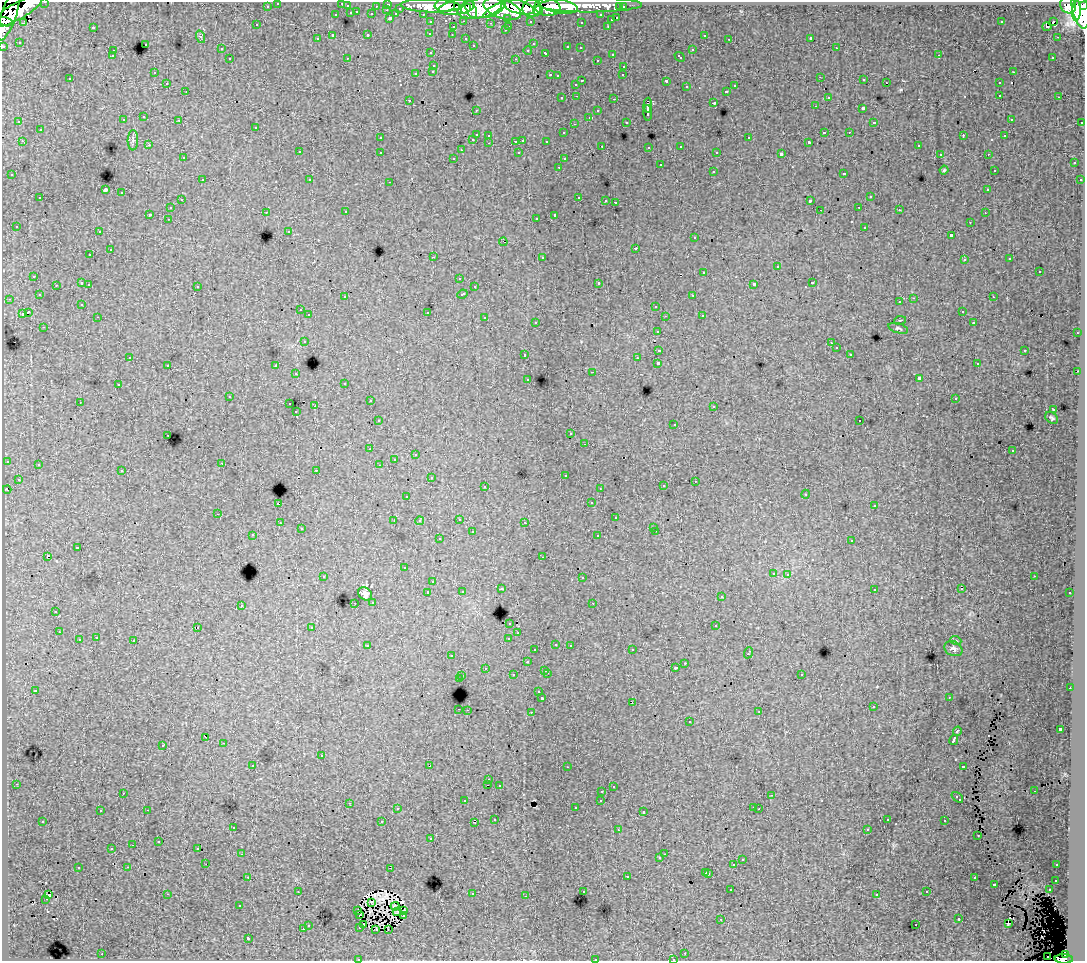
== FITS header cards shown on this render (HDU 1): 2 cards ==
NAXIS1  =                 1083
NAXIS2  =                  959

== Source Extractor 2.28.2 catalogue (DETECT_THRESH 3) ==
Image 1083 x 959 px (HDU 1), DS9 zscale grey, 1 PNG px = 1 image px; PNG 1087 x 963 px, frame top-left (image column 1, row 959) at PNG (2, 2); each listed source drawn as its Kron ellipse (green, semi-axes under 4 px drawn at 4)
Background 148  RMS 1.1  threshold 3.29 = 3 sigma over >= 5 px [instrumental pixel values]
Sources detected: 509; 4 with non-positive FLUX_AUTO (blend fragments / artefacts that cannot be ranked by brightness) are neither listed nor drawn; of the other 505, the 500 brightest by FLUX_AUTO listed and drawn (5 fainter detections omitted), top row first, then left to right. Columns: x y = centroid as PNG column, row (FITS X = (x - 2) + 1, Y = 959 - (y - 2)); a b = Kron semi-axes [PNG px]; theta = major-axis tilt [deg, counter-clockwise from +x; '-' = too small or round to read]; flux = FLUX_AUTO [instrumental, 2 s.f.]
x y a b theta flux
45 2 3 2 - 2800
278 3 3 3 - 1400
342 3 3 2 - 150
388 4 3 3 - 3400
445 5 10 6 5 140000
590 5 52 7 0 130000
1068 5 9 8 - 85000
267 6 3 3 - 1300
347 6 3 3 - 780
376 6 3 2 - 1000
430 6 29 6 -2 220000
558 6 20 7 -10 160000
1084 6 4 3 - 54000
457 7 17 7 9 230000
518 7 16 6 -16 250000
547 7 13 9 -8 220000
620 7 3 3 - 1300
623 7 3 3 - 1600
400 8 3 3 - 730
471 8 11 5 -67 99000
480 8 22 10 12 400000
532 8 9 8 - 170000
466 9 5 4 - 71000
502 9 19 9 -20 500000
387 10 3 2 - 170
494 10 13 4 31 110000
1080 10 19 8 -77 360000
17 11 29 8 30 290000
538 11 5 4 - 65000
1076 11 10 4 88 130000
357 12 3 2 - 250
351 13 3 3 - 710
372 14 3 3 - 950
396 14 4 3 - 700
423 14 3 2 - 1600
9 15 26 7 71 280000
336 15 3 3 - 290
601 15 3 3 - 1500
390 18 3 3 - 760
508 18 3 3 - 820
617 18 3 3 - 330
611 20 3 3 - 440
464 21 3 2 - 290
530 21 3 3 - 1100
6 22 7 4 -16 100000
431 22 3 3 - 2100
581 22 2 2 - 65
1001 22 3 2 - 58
1054 22 4 3 - 2400
23 23 3 3 - 210
491 23 3 2 - 110
257 25 3 3 - 190
509 26 3 2 - 290
608 26 3 3 - 210
93 27 3 2 - 560
453 27 3 3 - 300
1047 27 4 2 - 70
505 30 3 3 - 180
430 34 3 3 - 170
368 35 3 3 - 370
452 35 2 2 - 75
704 35 3 3 - 320
333 36 3 3 - 1100
201 37 6 4 -72 130
1057 37 2 2 - 210
466 38 3 3 - 460
811 38 3 3 - 18000
317 39 3 3 - 180
729 39 2 2 - 56
19 42 3 2 - 97
145 44 3 3 - 340
533 44 4 3 - 70
473 45 2 2 - 49
3 46 3 3 - 3700
568 47 3 3 - 250
580 48 3 2 - 160
836 48 3 2 - 210
221 49 3 3 - 140
528 50 4 3 - 56
692 50 3 3 - 400
113 51 3 2 - 150
431 53 3 3 - 260
546 53 3 3 - 280
612 54 3 3 - 290
939 55 2 2 - 74
112 56 3 2 - 140
680 57 5 3 - 260
1053 57 3 2 - 150
347 58 2 2 - 54
230 59 3 3 - 320
516 59 3 2 - 460
597 60 3 2 - 160
434 65 3 3 - 190
624 66 3 3 - 240
433 71 3 3 - 180
1013 72 3 2 - 290
154 73 3 3 - 240
416 73 3 3 - 410
550 75 3 2 - 470
623 75 3 2 - 110
557 76 3 3 - 100
820 77 3 2 - 81
70 79 3 3 - 160
864 80 3 2 - 120
582 81 3 2 - 570
666 81 3 3 - 830
886 82 2 2 - 52
167 83 3 3 - 150
999 83 3 3 - 340
576 84 3 3 - 270
735 86 3 3 - 320
687 87 3 3 - 220
186 91 3 2 - 77
726 91 3 3 - 260
1000 95 3 2 - 240
577 96 3 2 - 220
828 97 3 3 - 220
1059 97 3 2 - 190
562 98 3 3 - 230
614 99 3 2 - 440
409 100 3 2 - 220
714 103 3 3 - 800
648 105 7 3 87 1700
815 106 3 2 - 150
863 108 3 3 - 1100
476 110 3 2 - 86
598 111 3 3 - 280
648 113 8 3 -87 2200
144 117 3 3 - 190
589 117 3 2 - 160
1011 119 2 2 - 55
123 120 3 3 - 210
179 120 3 2 - 190
19 122 4 3 - 120
626 122 3 2 - 88
874 122 3 2 - 73
1082 122 3 3 - 660
574 124 3 2 - 72
256 127 3 2 - 100
40 130 3 3 - 320
824 132 4 2 - 730
849 132 3 2 - 77
564 133 3 3 - 170
476 134 3 3 - 980
489 135 3 3 - 260
963 136 4 2 - 270
1005 136 3 3 - 190
380 138 3 2 - 180
749 138 3 3 - 340
473 139 3 2 - 410
133 140 10 5 88 210
523 140 3 3 - 840
22 141 3 3 - 280
515 141 2 2 - 51
546 141 3 2 - 110
809 142 3 3 - 110
489 143 3 2 - 230
149 145 3 3 - 150
602 146 3 2 - 72
681 146 3 3 - 210
918 146 3 2 - 140
649 147 3 2 - 80
461 150 3 2 - 95
299 152 3 3 - 390
380 152 3 3 - 350
717 152 3 2 - 130
519 153 3 3 - 220
781 154 4 3 - 1900
940 154 3 2 - 140
988 154 3 2 - 130
183 158 3 2 - 130
454 158 3 2 - 100
564 159 3 3 - 100
1074 163 3 3 - 240
660 165 3 3 - 560
559 167 3 2 - 180
944 170 4 4 - 100
994 170 2 2 - 61
713 171 3 3 - 350
844 173 3 3 - 430
12 175 3 3 - 170
202 180 3 2 - 330
310 180 3 2 - 120
1080 180 3 3 - 170
390 182 3 2 - 290
105 190 4 3 - 6900
988 190 3 3 - 180
122 193 3 3 - 440
579 197 3 2 - 370
870 197 3 3 - 420
40 198 3 3 - 320
181 200 3 2 - 210
606 200 3 2 - 140
810 201 3 3 - 940
615 202 3 2 - 590
859 207 3 2 - 91
170 208 3 3 - 280
820 210 2 2 - 52
899 210 3 2 - 100
266 212 3 2 - 180
346 212 3 2 - 160
985 213 2 2 - 55
150 214 3 3 - 750
555 215 4 3 - 1900
536 218 3 3 - 220
168 219 3 2 - 210
970 222 3 2 - 120
16 226 3 3 - 120
865 227 3 3 - 440
289 231 3 3 - 170
99 232 3 2 - 250
951 235 3 3 - 1100
695 238 3 3 - 230
503 242 4 2 - 130
636 248 3 3 - 550
110 250 3 3 - 600
90 255 3 3 - 150
433 257 3 2 - 740
542 257 3 3 - 490
1010 259 3 3 - 220
964 260 3 3 - 180
777 267 3 3 - 790
1039 271 3 3 - 570
704 272 3 3 - 380
34 276 3 3 - 140
459 278 3 3 - 110
82 283 3 3 - 640
599 283 3 3 - 1900
812 283 3 3 - 430
89 284 3 2 - 280
754 284 4 3 - 1500
56 285 3 3 - 180
197 286 3 3 - 280
474 287 3 3 - 170
462 294 5 3 - 300
39 295 3 3 - 190
693 295 3 2 - 160
345 297 3 2 - 120
993 297 3 2 - 140
914 298 3 2 - 450
9 299 3 2 - 120
900 302 3 3 - 170
82 304 3 3 - 120
656 306 3 3 - 330
300 310 3 2 - 110
962 311 3 2 - 160
28 312 4 3 - 1700
427 312 3 3 - 660
22 314 4 3 - 480
309 315 3 3 - 290
702 315 3 2 - 270
665 316 3 2 - 66
98 317 3 2 - 200
485 318 3 3 - 370
900 320 6 2 12 66
536 322 3 2 - 91
974 323 3 3 - 96
44 327 3 2 - 220
898 328 10 5 -16 160
657 331 3 3 - 130
1077 333 3 2 - 220
304 341 3 3 - 270
831 343 3 2 - 64
836 348 3 3 - 200
659 350 4 3 - 1100
1025 350 3 3 - 350
850 354 3 2 - 200
525 355 3 3 - 310
130 357 3 3 - 150
637 358 3 2 - 130
658 363 4 3 - 2400
977 364 3 2 - 88
168 365 3 2 - 260
276 366 3 3 - 410
1078 371 2 2 - 330
593 372 3 2 - 550
296 374 3 3 - 340
919 378 4 3 - 2200
528 379 3 2 - 170
345 383 3 3 - 250
118 385 3 2 - 250
229 397 3 2 - 98
955 399 3 3 - 150
370 401 3 2 - 210
80 402 3 2 - 75
290 404 3 2 - 280
315 406 2 2 - 620
714 406 3 3 - 220
1053 409 3 2 - 56
296 412 3 2 - 120
1052 418 7 5 -40 160
378 421 3 3 - 280
860 421 2 2 - 55
674 424 3 2 - 41
571 434 3 3 - 280
168 435 3 2 - 160
585 444 3 2 - 150
370 449 3 2 - 150
1012 451 3 3 - 170
415 455 3 3 - 57
394 459 3 3 - 68
7 461 3 3 - 400
222 463 3 2 - 210
38 465 3 3 - 300
379 465 3 2 - 140
316 470 3 2 - 350
122 471 3 3 - 330
565 475 3 3 - 320
431 478 3 3 - 140
18 479 3 3 - 200
695 481 3 2 - 160
485 486 3 2 - 280
663 486 3 3 - 200
600 488 2 2 - 43
7 489 4 3 - 540
806 494 4 3 - 66
407 496 3 2 - 130
591 503 3 3 - 180
278 504 3 3 - 1200
874 506 3 3 - 150
218 514 3 2 - 160
616 518 3 3 - 310
459 519 3 3 - 300
394 521 2 2 - 68
419 521 4 4 - 150
525 522 3 3 - 130
280 523 3 2 - 270
653 527 3 2 - 84
301 529 3 3 - 120
656 531 3 2 - 260
472 532 3 3 - 440
253 535 3 2 - 160
598 536 3 3 - 270
439 539 3 3 - 210
852 540 3 3 - 220
77 548 3 3 - 690
47 556 3 3 - 1400
543 557 3 2 - 120
404 568 3 2 - 140
773 573 3 3 - 260
788 574 3 3 - 350
1034 576 2 2 - 49
323 577 3 2 - 57
582 578 3 3 - 260
433 582 3 3 - 170
501 589 3 3 - 160
874 589 3 2 - 190
961 589 3 2 - 120
462 591 3 3 - 140
428 592 3 3 - 430
1070 593 3 2 - 150
365 594 7 6 - 350
721 597 3 3 - 190
373 602 3 3 - 280
355 603 2 2 - 110
593 603 3 2 - 83
241 605 3 3 - 280
56 611 3 2 - 180
510 623 3 3 - 240
716 626 3 3 - 460
197 627 3 2 - 390
312 627 3 3 - 200
59 632 3 2 - 100
518 633 3 2 - 140
96 638 3 3 - 260
509 638 3 3 - 600
79 640 3 3 - 410
134 641 3 3 - 740
956 641 5 3 - 81
556 644 3 3 - 230
570 645 3 3 - 200
368 646 3 3 - 140
953 649 9 7 -26 280
535 650 3 2 - 120
632 650 3 2 - 170
748 653 6 3 69 600
451 656 3 2 - 240
527 662 3 3 - 300
685 663 3 2 - 210
485 668 3 3 - 170
675 668 3 3 - 260
545 670 3 3 - 330
547 673 3 2 - 440
801 674 3 3 - 320
513 675 3 3 - 240
462 676 3 3 - 260
459 679 3 3 - 930
1070 688 2 2 - 190
35 690 3 2 - 93
539 692 3 3 - 110
949 697 3 2 - 65
542 698 3 3 - 1700
632 702 3 2 - 260
873 707 3 2 - 190
459 709 3 2 - 350
467 710 2 2 - 98
531 712 3 2 - 240
759 712 3 2 - 43
689 722 3 3 - 390
1060 729 4 3 - 2100
957 731 5 3 - 880
206 737 3 2 - 52
954 740 5 3 - 2300
224 743 3 2 - 250
163 745 3 3 - 360
321 756 3 2 - 450
253 766 3 2 - 150
430 766 4 3 - 1200
963 766 4 3 - 590
567 767 3 2 - 83
489 780 3 2 - 100
16 784 3 2 - 140
488 785 3 2 - 110
499 785 3 3 - 140
613 786 3 3 - 160
602 791 3 2 - 190
1034 791 3 2 - 90
123 793 3 2 - 110
771 795 4 2 - 51
957 797 7 3 -41 800
601 800 3 3 - 180
465 801 3 3 - 250
349 803 3 2 - 190
754 807 3 2 - 210
575 808 3 3 - 210
397 809 3 2 - 150
759 809 2 2 - 57
147 810 3 2 - 380
100 811 3 2 - 150
643 812 3 3 - 460
495 819 3 3 - 190
887 820 3 3 - 240
43 821 3 2 - 140
945 821 3 3 - 220
382 822 3 3 - 770
475 822 3 2 - 140
233 827 3 3 - 220
867 829 3 2 - 110
618 830 3 2 - 130
978 836 3 2 - 130
431 838 3 2 - 110
159 842 3 3 - 270
133 845 3 2 - 99
198 848 3 2 - 110
112 849 3 3 - 180
242 854 3 2 - 170
664 854 3 2 - 110
660 858 3 3 - 230
742 860 3 3 - 350
206 864 2 2 - 39
734 865 3 3 - 940
1057 865 3 2 - 130
128 867 3 2 - 210
78 868 3 3 - 410
390 868 3 2 - 43
706 872 3 3 - 460
709 873 3 3 - 370
248 877 3 2 - 120
627 877 3 3 - 400
974 878 3 3 - 380
1056 880 3 3 - 170
994 884 3 3 - 580
731 890 3 2 - 150
1049 890 3 2 - 240
298 891 3 2 - 88
583 891 3 3 - 200
927 892 3 3 - 200
167 894 3 2 - 760
472 894 3 3 - 500
877 894 3 3 - 160
48 895 3 2 - 350
526 896 3 2 - 61
46 899 2 2 - 76
372 903 3 2 - 60
239 906 3 3 - 81
395 906 4 2 - 52
358 910 2 2 - 74
404 911 4 2 - 110
397 912 4 2 - 120
360 915 3 2 - 91
403 915 3 3 - 170
721 919 3 2 - 90
959 919 3 3 - 300
1008 924 3 2 - 88
308 925 3 3 - 240
364 925 3 2 - 240
916 925 3 2 - 120
360 927 3 3 - 180
303 929 3 3 - 390
376 929 2 2 - 95
388 929 3 2 - 75
248 938 3 3 - 1600
685 953 3 2 - 170
102 954 3 2 - 320
1066 955 4 3 - 34000
1048 956 2 2 - 320
595 959 3 2 - 290
673 959 3 2 - 150
1064 959 9 4 -2 69000
358 960 3 2 - 71
At the frame edge (FLAGS 8, measured only in part): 10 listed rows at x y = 45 2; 278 3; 342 3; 1084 6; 6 22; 3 46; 595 959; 673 959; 1064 959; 358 960
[5 fainter detections neither listed nor drawn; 4 non-positive-flux detections neither listed nor drawn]